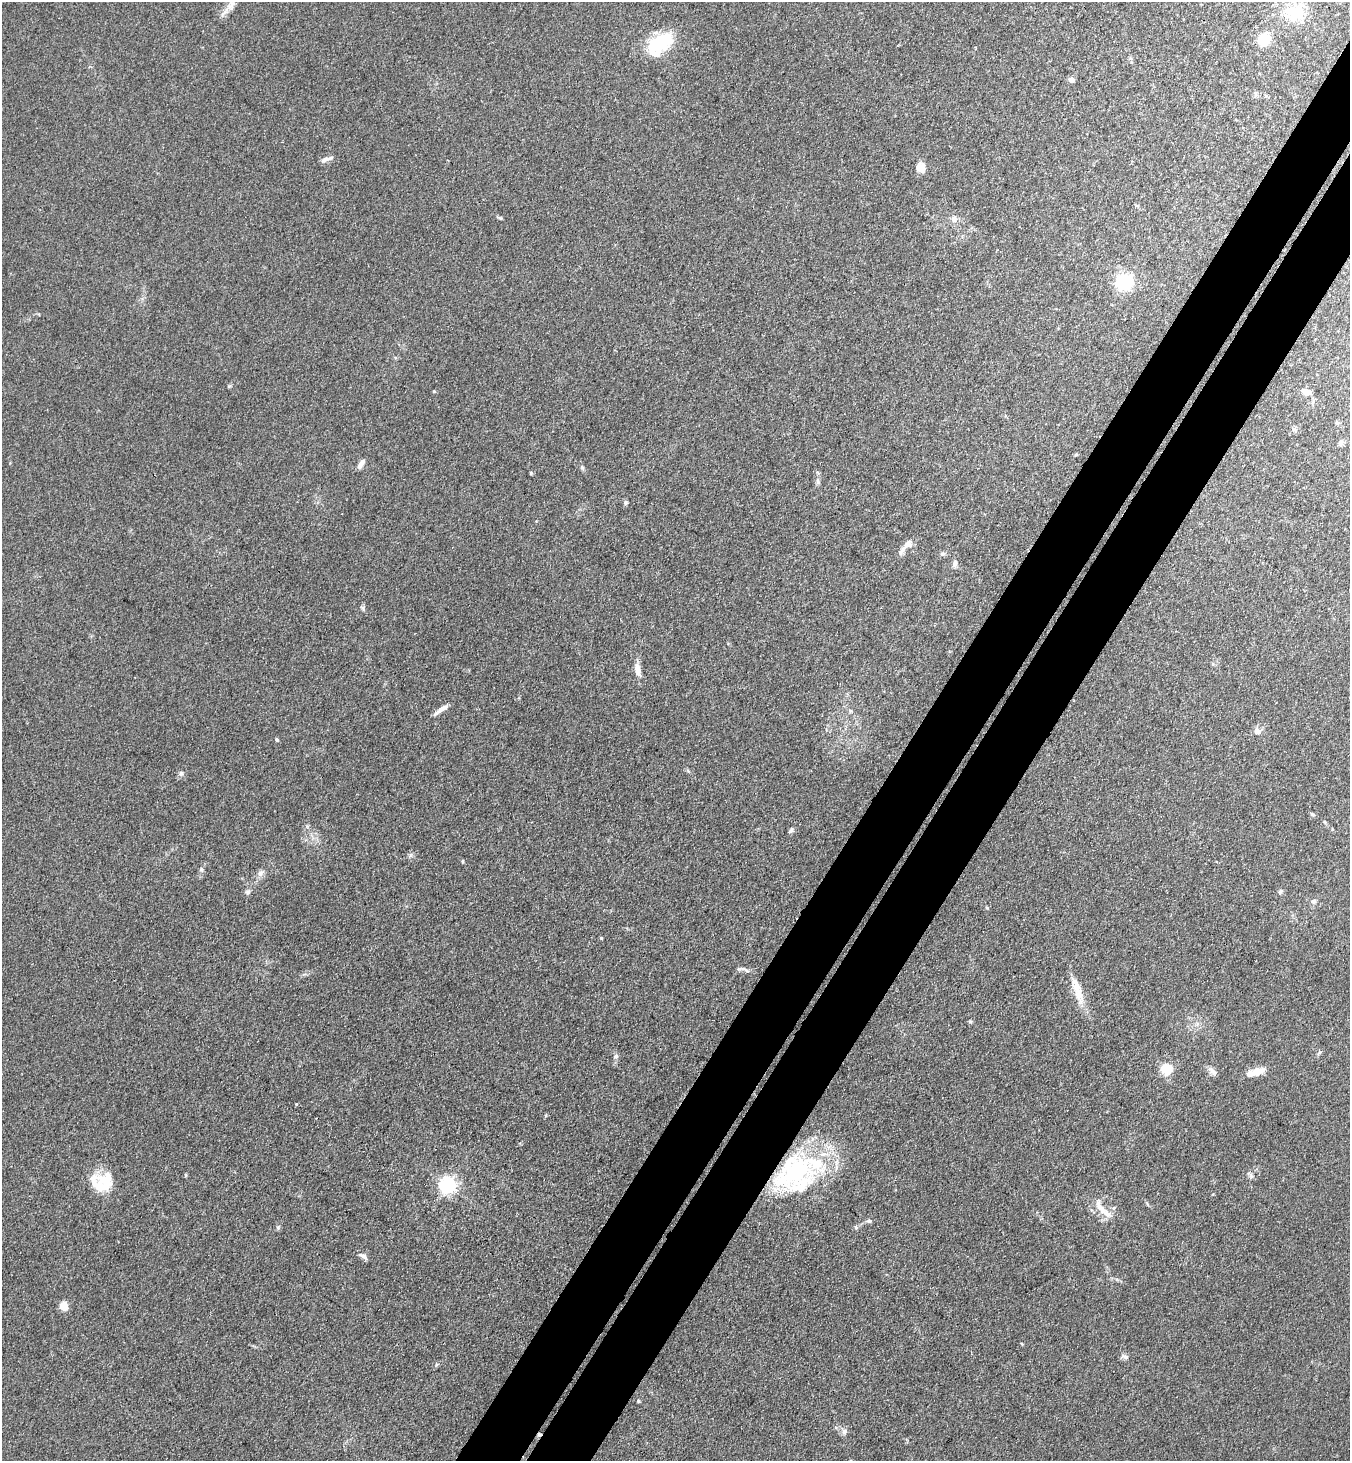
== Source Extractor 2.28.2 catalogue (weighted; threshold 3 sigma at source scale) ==
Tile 10 of 4 x 4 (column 2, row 3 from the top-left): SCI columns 1548-2895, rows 1495-2953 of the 5929 x 5908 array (HDU 1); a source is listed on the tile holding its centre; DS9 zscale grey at full resolution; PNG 1352 x 1463 px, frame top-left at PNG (2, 2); no overlay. Shown black and unused: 9% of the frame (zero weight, under 3 of 4 exposures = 5% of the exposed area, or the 3 px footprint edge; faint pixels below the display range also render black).
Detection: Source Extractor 2.28.2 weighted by HDU 2 'WHT'; one run over the whole footprint, this tile lists its part. Background 0.184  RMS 0.0086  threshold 0.0387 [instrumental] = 3 sigma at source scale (4.5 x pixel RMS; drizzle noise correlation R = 1.50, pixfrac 1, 0.05/0.05 arcsec/px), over >= 5 px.
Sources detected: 63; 1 inside a brighter object's white glare — not listed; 5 inside a brighter listed object's ellipse — not listed separately; the other 57 listed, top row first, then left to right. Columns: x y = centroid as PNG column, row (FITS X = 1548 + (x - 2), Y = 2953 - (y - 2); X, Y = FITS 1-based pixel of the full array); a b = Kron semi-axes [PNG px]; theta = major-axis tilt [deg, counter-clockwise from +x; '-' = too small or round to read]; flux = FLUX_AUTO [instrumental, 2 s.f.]
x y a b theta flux
231 5 21 9 76 9.5
1295 12 32 22 -19 31
1264 39 8 7 - 39
660 44 34 19 39 44
1072 80 4 4 - 7
325 159 12 6 21 3.9
921 168 12 10 -75 8.2
954 219 8 8 - 4.2
1124 282 9 8 - 87
229 386 6 3 18 0.95
434 391 4 4 - 0.86
1307 392 10 7 -5 5.1
1338 423 6 3 -1 1.1
1294 429 6 4 -1 1.5
1340 443 8 6 -89 2.4
361 464 13 6 59 4.1
582 468 7 4 -70 1.6
818 481 11 5 -79 2.5
625 503 7 4 90 1.5
908 544 13 9 23 5.2
955 563 11 7 75 3.1
363 608 9 5 -80 1.8
637 669 17 7 -80 7.2
442 709 19 5 34 5.9
850 711 6 4 73 1.1
1257 731 10 9 - 4.6
277 740 6 3 -58 1.1
181 773 8 5 74 2.1
1312 814 7 5 -30 1.5
791 830 8 5 56 2
463 861 5 3 - 0.83
201 869 6 6 - 1.8
260 873 9 7 55 3.3
1280 891 8 5 46 1.9
248 892 7 6 - 2.2
1314 901 6 6 - 2.4
601 938 4 4 - 0.78
746 970 9 4 -30 2.1
1076 986 20 10 -68 13
970 1021 6 4 -1 1.1
616 1056 7 6 - 2
1166 1069 7 7 - 26
1213 1071 15 7 -38 3.9
1258 1071 15 9 16 10
296 1104 3 3 - 2.4
796 1171 56 43 23 140
105 1182 27 22 -69 25
448 1185 6 6 - 310
1103 1210 37 9 -48 12
869 1221 7 5 -1 1.9
856 1227 6 5 - 1.4
363 1256 13 6 -31 3.2
64 1306 10 8 -66 8.7
1022 1344 5 3 - 0.71
1125 1357 11 5 -20 2.6
638 1401 4 4 - 1
844 1431 9 7 47 3.2
Overlapping masked pixels (flux is a lower limit): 1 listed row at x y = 796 1171
Isophote crosses this tile's border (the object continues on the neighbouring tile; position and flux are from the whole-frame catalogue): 1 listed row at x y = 231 5
Unlisted compact peaks at least as high as the median listed source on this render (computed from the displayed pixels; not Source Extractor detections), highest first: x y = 531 473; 278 1227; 1251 1176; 500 218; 410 855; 987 908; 436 1365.